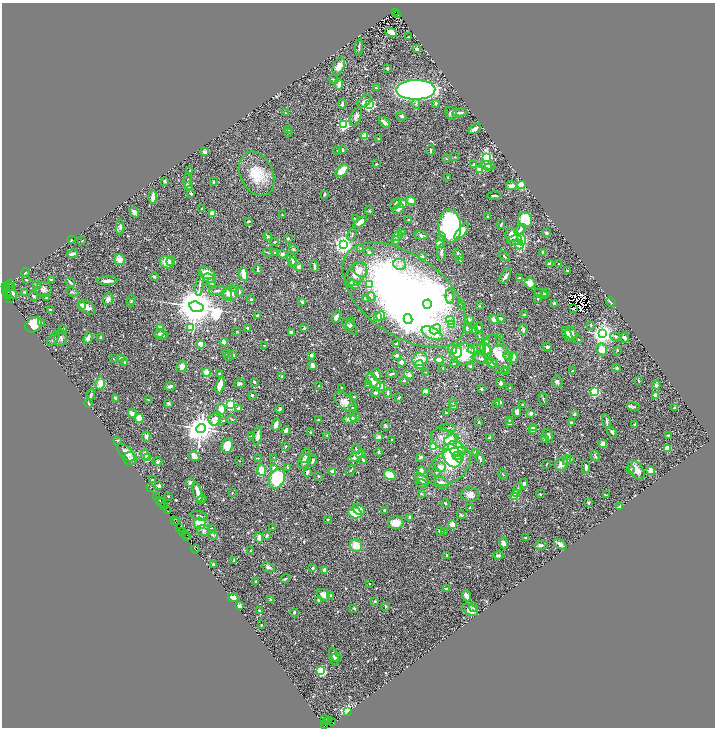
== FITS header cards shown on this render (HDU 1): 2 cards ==
NAXIS1  =                 1425
NAXIS2  =                 1451

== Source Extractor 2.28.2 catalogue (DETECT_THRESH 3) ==
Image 1425 x 1451 px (HDU 1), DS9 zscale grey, zoomed out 1/2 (1 PNG px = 2 x 2 image px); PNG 717 x 730 px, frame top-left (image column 1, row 1450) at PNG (2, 3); each listed source drawn as its Kron ellipse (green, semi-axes under 4 px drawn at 4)
Background 0.613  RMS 0.028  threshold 0.0835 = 3 sigma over >= 5 px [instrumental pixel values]
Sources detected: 704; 60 cannot appear on this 1/2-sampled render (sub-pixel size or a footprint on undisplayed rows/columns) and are neither listed nor drawn; of the other 644, the 500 brightest by FLUX_AUTO listed and drawn (144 fainter detections omitted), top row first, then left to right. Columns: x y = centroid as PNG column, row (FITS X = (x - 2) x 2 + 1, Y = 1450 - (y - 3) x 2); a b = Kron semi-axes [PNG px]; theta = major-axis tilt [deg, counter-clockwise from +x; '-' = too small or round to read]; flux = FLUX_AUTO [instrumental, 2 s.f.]
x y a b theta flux
395 12 3 2 - 180
397 15 4 2 - 3.7
391 32 6 4 -27 47
409 37 2 2 - 3.9
359 47 8 2 86 8.1
417 49 2 2 - 44
339 66 9 5 66 35
387 68 3 2 - 4.3
334 79 5 3 - 8.8
339 84 6 4 86 30
376 88 4 2 - 6
416 90 20 10 1 1900
364 101 8 5 39 27
436 103 4 3 - 7.3
342 104 5 2 - 18
416 104 5 4 - 8.9
369 105 3 3 - 760
285 113 3 3 - 5.2
451 113 7 5 -59 11
460 113 7 2 9 15
401 116 5 3 - 9.2
356 117 10 5 67 18
384 122 6 3 -40 15
343 125 3 3 - 750
475 129 7 3 38 20
289 130 3 2 - 6
289 132 2 2 - 5.6
365 135 2 2 - 140
379 139 2 2 - 4.1
343 150 2 2 - 26
430 150 5 2 - 5.7
338 151 3 2 - 5.7
205 152 2 2 - 59
454 157 4 2 - 3.8
486 157 4 3 - 630
446 159 2 2 - 4.6
376 164 2 2 - 6
473 165 4 3 - 5.3
487 165 8 4 -4 14
489 168 4 3 - 4.6
480 169 2 2 - 130
190 170 2 2 - 5.5
342 170 8 4 46 88
257 174 23 16 -65 160
448 177 3 2 - 3.5
188 180 7 3 82 8.4
165 181 3 3 - 8.9
213 182 2 2 - 5.5
521 185 4 4 - 42
188 186 4 3 - 34
511 186 5 4 - 25
191 193 3 2 - 5.9
325 194 3 2 - 7.5
494 195 7 2 -1 6.2
153 197 6 3 90 37
411 201 5 4 - 32
396 204 6 4 45 14
402 204 3 3 - 48
201 208 2 2 - 3.8
398 209 6 4 33 14
369 211 4 3 - 4.5
134 212 6 4 -60 15
212 214 4 3 - 38
282 215 2 2 - 11
487 216 2 2 - 7
355 219 3 3 - 5.3
409 220 2 2 - 18
525 220 8 6 -61 250
248 221 3 2 - 6.5
360 222 8 3 38 31
501 224 4 2 - 6.4
450 226 16 11 -84 960
120 227 8 4 -90 12
520 229 6 4 45 16
401 232 4 3 - 5.2
462 232 10 4 52 38
546 233 4 3 - 11
352 234 7 3 74 9.5
421 235 7 3 -16 17
512 235 7 6 - 78
268 236 4 2 - 7.7
397 236 6 4 51 11
442 237 2 2 - 6.3
288 238 3 2 - 8.1
522 239 6 4 -78 160
71 240 2 2 - 10
396 240 4 3 - 16
515 240 7 4 18 33
82 241 4 2 - 3.9
274 242 4 3 - 5.3
440 244 4 4 - 33
344 245 4 4 - 2800
519 245 5 3 - 160
360 248 4 3 - 4.9
294 249 5 3 - 8.1
267 252 4 2 - 3.8
369 252 4 4 - 11
441 252 8 4 89 14
543 252 3 2 - 19
275 253 2 2 - 13
72 254 5 3 - 17
282 254 4 3 - 11
459 254 6 3 -50 17
422 256 2 2 - 28
504 256 7 3 -41 6.1
292 259 7 4 -68 13
119 260 6 5 - 36
459 260 3 2 - 4.4
171 261 5 4 - 21
166 262 7 5 -33 68
292 262 5 4 - 10
558 263 2 2 - 14
400 264 6 5 - 21
550 264 2 2 - 53
314 266 6 2 -84 8.7
299 267 3 3 - 19
258 269 5 2 - 12
360 269 8 6 -46 28
567 271 2 2 - 3.8
25 272 4 3 - 3.9
207 273 8 5 -22 85
243 274 7 4 -83 56
356 274 14 8 50 70
505 276 8 4 59 18
154 277 4 3 - 6.8
209 278 6 4 -17 16
519 278 3 3 - 4.5
26 280 2 2 - 6.2
51 280 4 2 - 7
107 281 10 3 2 24
70 282 5 3 - 6.3
351 282 3 3 - 4.8
211 283 4 4 - 8.4
530 283 5 5 - 35
11 284 4 2 - 150
37 284 3 3 - 8.7
354 284 5 4 - 20
370 284 4 4 - 66
200 285 11 2 82 12
8 286 3 2 - 140
10 286 2 1 - 36
6 287 2 1 - 39
234 287 4 4 - 6
5 289 2 1 - 44
44 289 8 7 - 20
217 291 8 3 11 13
7 292 4 1 - 87
24 292 3 3 - 6.4
72 292 6 3 -23 6.3
239 292 5 3 - 6.4
546 292 3 3 - 24
11 293 7 4 -50 52
8 294 3 1 - 15
228 294 5 3 - 18
230 294 8 7 - 47
541 294 7 3 -28 12
404 295 70 40 -35 3800
544 295 3 3 - 7.9
34 296 5 2 - 6.8
450 296 8 4 -89 19
371 297 4 3 - 6.6
10 298 3 1 - 100
47 298 3 3 - 9.9
366 298 3 3 - 14
538 298 3 3 - 6.2
108 299 6 5 - 21
251 299 4 3 - 7
131 300 5 3 - 6.8
302 302 3 3 - 7.8
611 302 5 3 - 6.5
130 303 3 3 - 5.4
554 303 2 2 - 30
427 304 4 4 - 100
82 305 2 2 - 73
462 305 3 2 - 7.3
479 306 2 2 - 3.7
87 307 10 5 -37 29
196 307 7 5 -17 20000
574 308 2 1 - 3.8
50 310 3 2 - 8.7
257 315 4 3 - 8.1
524 315 2 2 - 9.1
378 316 4 3 - 33
380 316 5 4 - 55
336 317 6 3 68 21
501 318 4 2 - 9.7
408 319 5 4 - 3300
469 319 3 3 - 7.5
450 320 4 3 - 15
494 320 5 4 - 16
42 323 3 3 - 6.8
351 324 6 3 75 11
34 325 9 7 38 150
451 325 2 2 - 75
591 325 3 3 - 6.3
350 327 10 5 -46 16
479 327 4 2 - 6.4
160 328 2 2 - 55
191 328 3 3 - 100
247 328 3 2 - 8.1
304 328 2 2 - 24
63 329 4 3 - 5.8
435 329 6 4 28 17
468 329 5 3 - 13
523 329 5 4 - 12
473 330 4 3 - 7.5
237 331 3 2 - 3.7
291 332 3 3 - 8
160 333 5 3 - 8.9
432 333 11 5 -26 88
571 333 6 5 - 38
602 334 4 4 - 3900
161 335 6 5 - 15
479 335 4 2 - 4.3
567 335 8 3 -63 27
615 336 5 4 - 12
101 337 2 2 - 33
53 338 8 3 54 8.9
61 338 8 6 80 13
88 338 6 3 71 22
500 338 3 2 - 7.2
625 338 5 3 - 13
579 339 3 2 - 4.8
224 342 4 3 - 34
486 342 3 3 - 4
201 344 2 2 - 130
396 344 3 2 - 10
264 345 2 2 - 5.9
547 347 4 3 - 8
482 348 5 4 - 28
452 349 5 4 - 25
474 349 7 3 12 14
485 349 6 4 -47 62
602 349 6 5 - 60
617 350 2 2 - 6.1
457 352 6 5 - 26
226 353 3 3 - 5.7
463 354 13 10 4 140
497 354 20 12 -68 88
233 355 4 3 - 9.9
311 355 2 2 - 40
397 355 3 3 - 15
508 356 5 3 - 8.3
228 357 4 3 - 4.6
501 357 12 9 -61 53
513 357 5 3 - 34
113 359 3 2 - 3.7
122 359 4 3 - 15
420 359 7 6 - 74
481 359 10 4 -16 17
439 360 4 3 - 28
124 362 4 3 - 3.9
401 362 2 2 - 65
454 363 4 2 - 4.5
491 363 7 4 -30 34
313 365 3 2 - 36
419 365 4 4 - 29
182 366 6 5 - 22
470 366 3 3 - 8.3
443 368 2 2 - 4.9
617 368 4 3 - 7.1
505 370 3 2 - 5.2
572 370 2 2 - 9.5
206 372 4 3 - 45
426 372 4 2 - 3.7
220 374 3 2 - 6.2
392 374 5 2 - 7.4
377 375 6 3 -71 21
409 375 5 4 - 16
282 377 4 3 - 8.6
638 380 3 2 - 3.9
373 381 9 5 -48 42
404 381 4 3 - 4.8
254 382 2 2 - 22
557 382 6 5 - 17
100 383 6 4 76 56
240 383 5 3 - 11
501 383 4 3 - 12
369 384 3 3 - 9.6
220 385 8 3 73 69
656 385 4 3 - 9.5
170 386 5 3 - 22
319 386 3 2 - 4.3
341 387 3 2 - 4.3
380 387 5 4 - 98
509 388 3 2 - 4.4
481 389 3 2 - 5.6
425 391 3 2 - 30
595 392 3 3 - 660
375 393 4 3 - 8.2
388 393 5 3 - 5.5
91 395 5 2 - 9.6
252 395 3 2 - 11
655 395 4 2 - 38
354 396 2 2 - 7.1
399 397 3 2 - 5.5
115 398 4 2 - 16
543 399 6 2 -76 5.3
148 400 3 2 - 3.6
346 402 13 7 -39 42
452 402 3 3 - 8.9
499 402 4 3 - 21
88 403 4 2 - 5.8
168 403 3 3 - 11
230 404 3 3 - 790
497 404 4 3 - 7.6
523 405 4 3 - 6.8
454 406 2 2 - 47
353 407 4 2 - 4.2
633 407 7 2 -15 6.7
239 408 2 2 - 43
674 408 2 2 - 38
221 409 5 3 - 73
280 409 4 3 - 8.8
517 412 5 3 - 19
132 413 5 3 - 37
446 413 4 3 - 4.2
531 413 4 4 - 12
574 414 3 2 - 7.1
355 417 5 3 - 6.1
139 418 4 4 - 88
232 419 5 3 - 4.9
350 419 6 4 9 35
215 420 6 6 - 49
319 420 4 3 - 3.9
509 420 3 3 - 4.6
223 421 3 2 - 4.9
606 421 8 2 -79 10
479 422 2 2 - 4.3
509 423 4 3 - 16
571 423 4 3 - 11
276 425 6 3 76 28
635 425 2 2 - 5.7
385 426 5 3 - 6.5
533 427 4 2 - 11
201 428 5 4 - 8100
448 428 8 3 -4 10
532 430 4 2 - 38
286 431 4 3 - 22
310 432 3 2 - 3.9
612 432 7 3 -56 12
327 435 2 2 - 4.2
668 435 2 2 - 6.1
251 436 3 3 - 3.6
258 436 9 4 83 25
548 436 7 4 -70 17
146 437 5 3 - 16
378 437 3 3 - 31
489 438 4 3 - 4.6
444 439 14 10 -27 64
451 439 8 5 26 75
544 439 4 3 - 10
118 440 3 2 - 4.2
392 440 2 2 - 5.3
603 444 4 3 - 30
227 446 7 5 81 64
286 446 3 2 - 4.3
434 447 3 3 - 280
668 448 3 3 - 110
356 449 4 2 - 9
457 449 10 7 -35 130
378 452 4 4 - 6.7
126 453 11 6 -45 51
476 453 4 3 - 5.1
361 454 5 3 - 8.4
145 455 5 3 - 32
194 456 5 4 - 42
305 456 8 3 65 14
452 456 12 8 -63 260
458 456 6 4 10 94
595 456 6 3 -61 9.7
274 457 3 2 - 3.9
355 457 8 3 28 18
420 457 4 3 - 12
148 458 3 3 - 82
258 458 3 2 - 4.1
460 458 4 3 - 66
480 458 6 3 -70 13
130 459 7 6 - 18
570 459 3 3 - 7.4
363 460 4 2 - 8.4
567 460 5 3 - 14
158 461 4 3 - 5.6
240 461 2 1 - 4
304 461 8 5 49 20
313 461 6 3 70 10
546 464 2 1 - 4
561 464 7 6 - 39
288 467 3 2 - 7.2
440 467 5 5 - 30
449 467 25 15 37 130
586 467 6 2 -83 9.5
273 468 3 3 - 15
262 470 6 4 -87 54
351 470 6 1 46 3.6
630 470 4 3 - 4.9
636 470 11 6 -54 48
650 470 2 2 - 170
421 471 3 2 - 31
307 472 3 2 - 23
333 472 2 2 - 86
436 472 4 3 - 6.9
503 474 5 3 - 5.3
390 475 6 4 -35 84
318 476 3 2 - 5.4
277 478 10 7 65 280
422 479 8 4 -38 35
153 480 2 2 - 8.6
190 483 4 4 - 26
422 483 6 3 -16 10
441 483 7 5 -26 24
524 483 5 4 - 14
159 486 2 2 - 71
150 488 2 1 - 13
518 488 5 3 - 5.2
198 492 11 3 -74 47
232 493 2 2 - 3.5
421 494 4 2 - 4.8
470 494 9 7 -8 36
516 494 3 2 - 60
540 494 2 2 - 23
607 495 4 2 - 4
168 496 2 2 - 3.9
514 496 3 2 - 180
157 497 2 1 - 77
201 500 5 3 - 5.4
159 501 3 1 - 17
161 503 2 1 - 67
445 503 4 3 - 7.5
588 503 2 2 - 25
165 507 3 2 - 130
470 507 3 2 - 3.5
619 507 4 2 - 25
359 509 6 5 - 45
385 510 3 2 - 17
167 511 3 1 - 55
355 513 7 5 -15 120
461 515 4 3 - 6.3
199 516 9 3 -12 11
410 517 3 3 - 11
328 519 2 2 - 4.4
174 520 3 1 - 83
177 522 4 2 - 91
200 523 6 5 - 110
396 523 8 6 -1 59
452 525 3 3 - 230
179 528 3 1 - 180
272 528 2 2 - 4.8
211 529 4 3 - 5.8
204 531 6 5 - 13
440 531 4 3 - 13
183 532 4 2 - 100
444 532 3 2 - 3.5
185 534 3 3 - 130
213 535 5 3 - 8.8
267 536 4 3 - 9.4
187 537 2 2 - 53
526 537 3 2 - 11
259 538 5 3 - 18
503 543 6 3 -73 22
560 544 7 4 -35 23
541 545 7 4 2 12
356 546 6 6 - 63
195 549 4 1 - 62
251 551 3 2 - 4.9
447 555 3 2 - 8.1
498 555 5 3 - 12
234 560 4 3 - 5.7
213 564 3 3 - 5.5
268 567 7 4 -22 11
312 568 3 3 - 6.9
324 570 3 3 - 24
285 579 4 2 - 11
256 581 3 2 - 6.4
369 583 2 2 - 4.3
446 589 4 3 - 10
323 595 6 4 -41 36
330 595 3 2 - 4.5
466 596 6 3 -68 32
233 598 5 4 - 52
270 600 4 3 - 6.9
318 600 4 3 - 5.6
375 602 4 3 - 5.6
240 606 4 3 - 11
386 606 4 3 - 7.5
473 607 5 4 - 8.8
354 608 2 2 - 22
470 610 9 5 -27 40
259 611 4 3 - 7
294 612 3 3 - 10
261 625 2 2 - 3.8
334 656 9 2 -75 10
336 658 5 3 - 5.8
321 671 3 3 - 500
347 711 3 3 - 1600
325 719 3 1 - 38
328 720 2 1 - 290
327 721 2 2 - 140
332 722 3 2 - 92
325 725 2 1 - 120
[144 fainter detections neither listed nor drawn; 60 sub-pixel or undisplayed-footprint detections neither listed nor drawn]